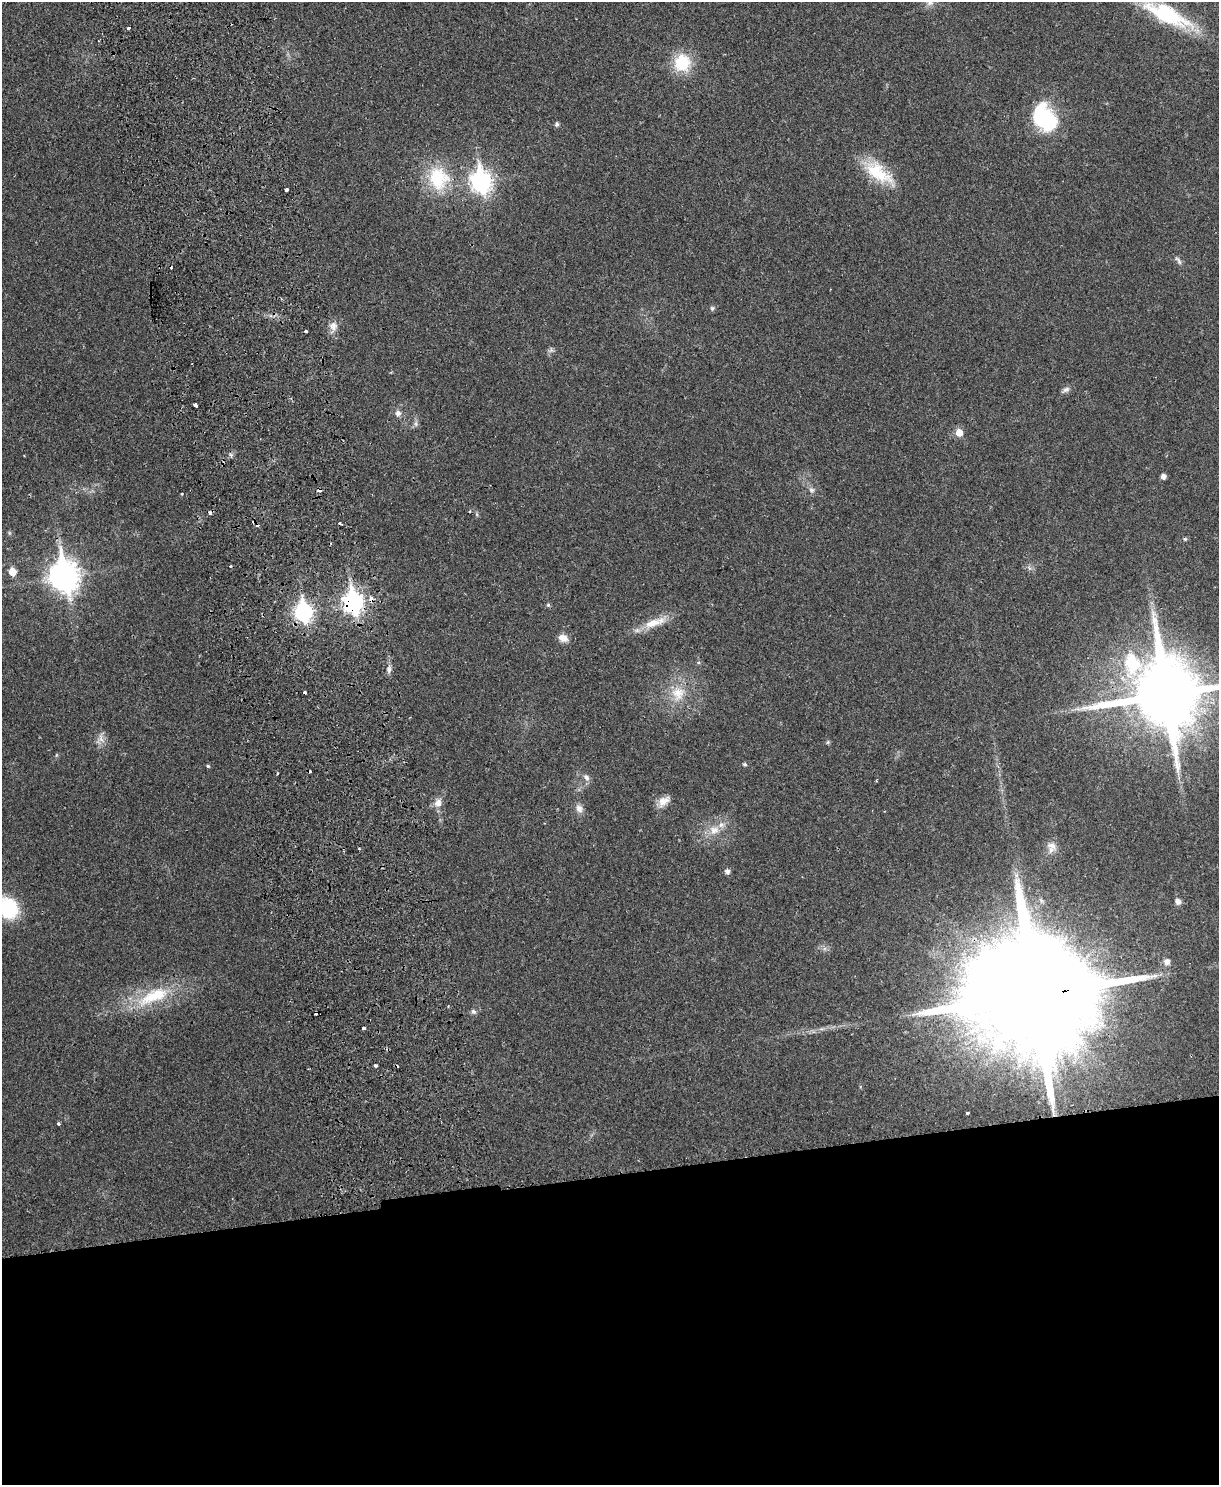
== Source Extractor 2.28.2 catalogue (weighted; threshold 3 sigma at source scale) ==
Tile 11 of 4 x 3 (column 3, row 3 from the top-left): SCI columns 2490-3706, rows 158-1640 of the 4981 x 4874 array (HDU 1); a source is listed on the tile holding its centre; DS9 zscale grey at full resolution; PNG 1221 x 1487 px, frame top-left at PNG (2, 2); no overlay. Shown black and unused: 21% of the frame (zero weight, under 2 of 3 exposures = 3% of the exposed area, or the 3 px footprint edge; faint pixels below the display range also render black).
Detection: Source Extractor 2.28.2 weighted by HDU 2 'WHT'; one run over the whole footprint, this tile lists its part. Background 0.0313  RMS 0.0043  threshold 0.0194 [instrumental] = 3 sigma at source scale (4.5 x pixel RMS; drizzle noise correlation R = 1.50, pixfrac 1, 0.05/0.05 arcsec/px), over >= 5 px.
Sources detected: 71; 1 inside a brighter object's white glare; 11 cosmic-ray / hot-pixel residue — not listed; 1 inside a brighter listed object's ellipse — not listed separately; the other 58 listed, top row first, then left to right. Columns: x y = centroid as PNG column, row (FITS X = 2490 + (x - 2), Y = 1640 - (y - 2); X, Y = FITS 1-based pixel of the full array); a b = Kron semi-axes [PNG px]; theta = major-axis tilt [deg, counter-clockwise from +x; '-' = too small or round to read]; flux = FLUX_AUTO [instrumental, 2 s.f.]
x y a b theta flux
929 2 13 9 -67 2.9
1167 11 82 13 -32 28
128 28 3 3 - 1.3
682 63 16 15 - 18
1045 118 33 23 -58 32
557 124 7 5 65 0.88
878 173 42 18 -37 18
438 178 32 28 -72 23
481 181 10 8 -79 200
286 190 4 3 - 2.3
1178 260 14 5 -55 1.3
712 308 6 5 - 0.79
333 326 13 10 -89 3.1
306 331 3 3 - 1.3
551 350 8 6 89 1.2
1066 389 10 7 25 1.4
195 405 4 3 - 2.6
398 413 7 6 - 2
416 424 8 4 -90 1
959 432 6 6 - 5.3
1163 476 5 5 - 2.1
812 490 8 6 -31 1.4
182 494 3 3 - 0.36
1185 539 5 5 - 0.61
12 572 6 5 - 8.1
64 576 12 9 -80 540
371 598 8 5 -78 3.2
353 602 10 8 -81 200
548 605 6 5 - 0.64
304 612 9 7 -81 130
653 623 29 11 18 8.1
563 638 12 9 -23 3.2
1132 663 12 9 -82 30
389 669 8 6 76 1.4
678 693 21 20 - 11
1166 694 21 20 - 4300
1078 709 9 4 0 1.3
101 739 12 5 -72 2.2
828 742 6 4 47 0.54
745 764 6 4 -3 0.62
208 766 5 4 - 0.58
586 777 11 6 -56 1.8
664 801 16 9 40 3.9
438 803 12 10 65 3.2
579 809 11 9 -68 2.5
714 830 14 12 -1 5.1
1051 846 15 10 -31 3.1
727 871 6 5 - 1.4
1178 901 8 7 - 1.8
8 908 19 15 -55 32
1167 962 7 7 - 2.3
1033 995 42 29 5 23000
154 996 50 18 24 24
473 1011 7 7 - 1.1
363 1028 3 3 - 1.4
376 1065 3 3 - 3.8
967 1113 3 3 - 1.4
58 1123 3 3 - 0.95
Overlapping masked pixels (flux is a lower limit): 5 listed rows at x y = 371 598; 353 602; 304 612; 1166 694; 1033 995
Isophote crosses this tile's border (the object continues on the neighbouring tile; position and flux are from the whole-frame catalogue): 3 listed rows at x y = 929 2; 1166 694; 8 908